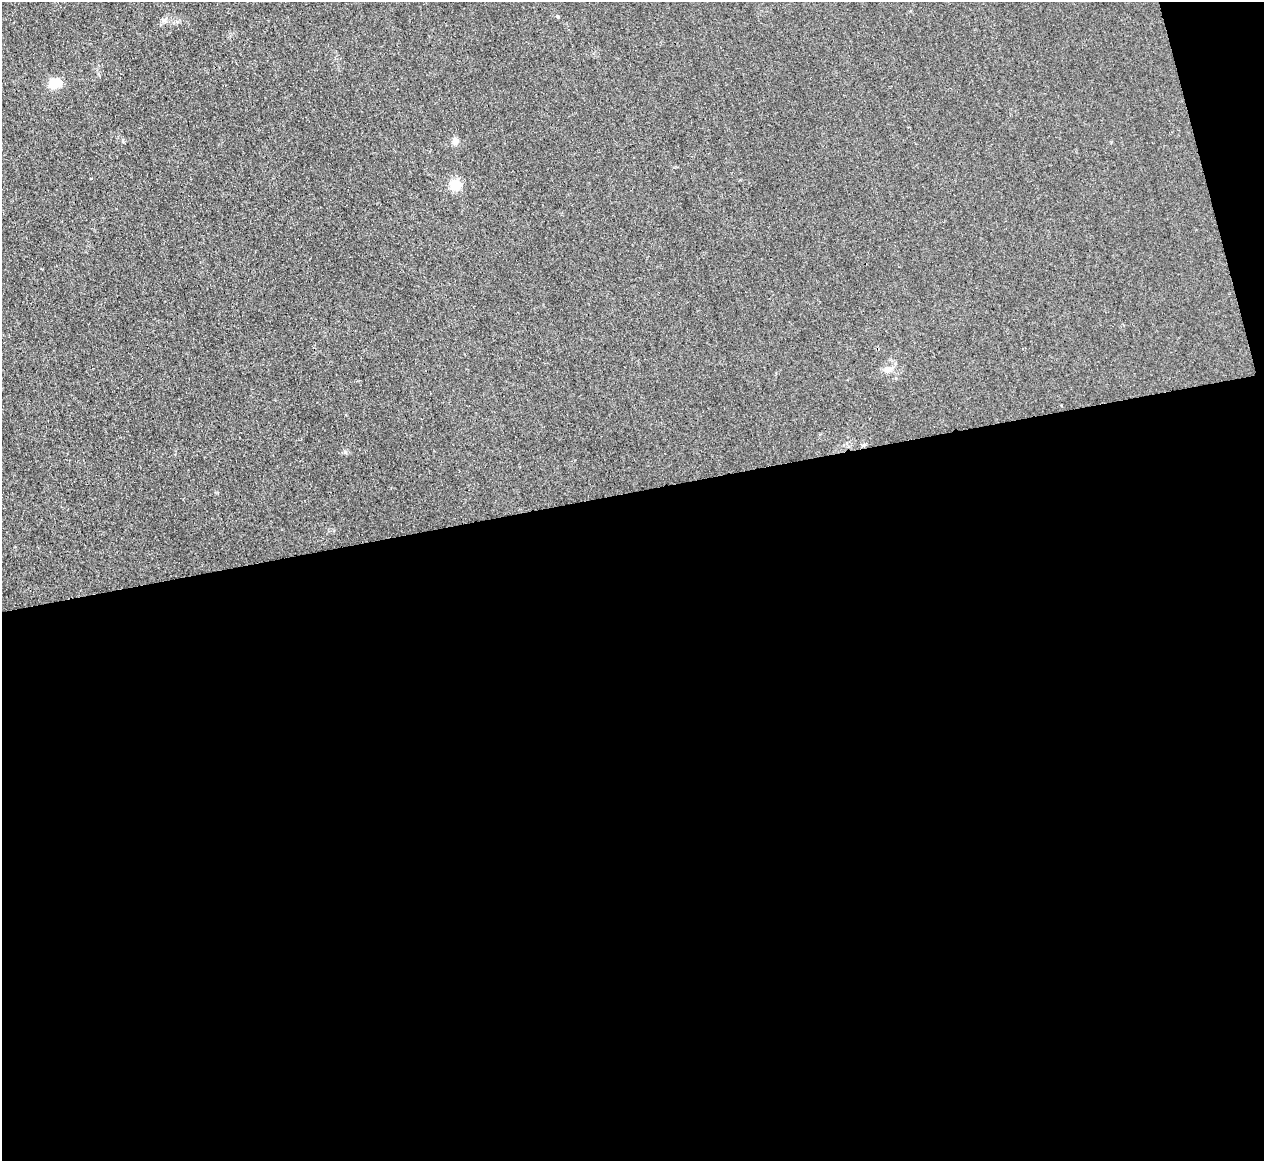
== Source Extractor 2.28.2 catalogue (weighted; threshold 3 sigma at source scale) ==
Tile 16 of 4 x 4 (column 4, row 4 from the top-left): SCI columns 3795-5056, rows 149-1307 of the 5067 x 5048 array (HDU 1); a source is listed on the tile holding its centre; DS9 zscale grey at full resolution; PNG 1266 x 1163 px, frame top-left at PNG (2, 2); no overlay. Shown black and unused: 59% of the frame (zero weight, under 3 of 4 exposures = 1% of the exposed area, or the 3 px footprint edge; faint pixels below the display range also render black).
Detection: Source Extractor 2.28.2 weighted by HDU 2 'WHT'; one run over the whole footprint, this tile lists its part. Background 0.0224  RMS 0.0056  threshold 0.0253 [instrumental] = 3 sigma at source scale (4.5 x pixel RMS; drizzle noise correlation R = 1.50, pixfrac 1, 0.05/0.05 arcsec/px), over >= 5 px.
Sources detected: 4; all 4 listed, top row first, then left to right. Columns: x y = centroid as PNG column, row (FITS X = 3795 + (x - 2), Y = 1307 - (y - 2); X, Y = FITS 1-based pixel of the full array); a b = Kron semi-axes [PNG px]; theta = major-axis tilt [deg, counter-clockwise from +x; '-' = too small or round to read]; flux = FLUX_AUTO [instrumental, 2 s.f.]
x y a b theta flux
55 83 13 9 16 11
455 142 9 8 - 2.4
455 185 12 11 - 8.4
888 369 11 8 9 3.2